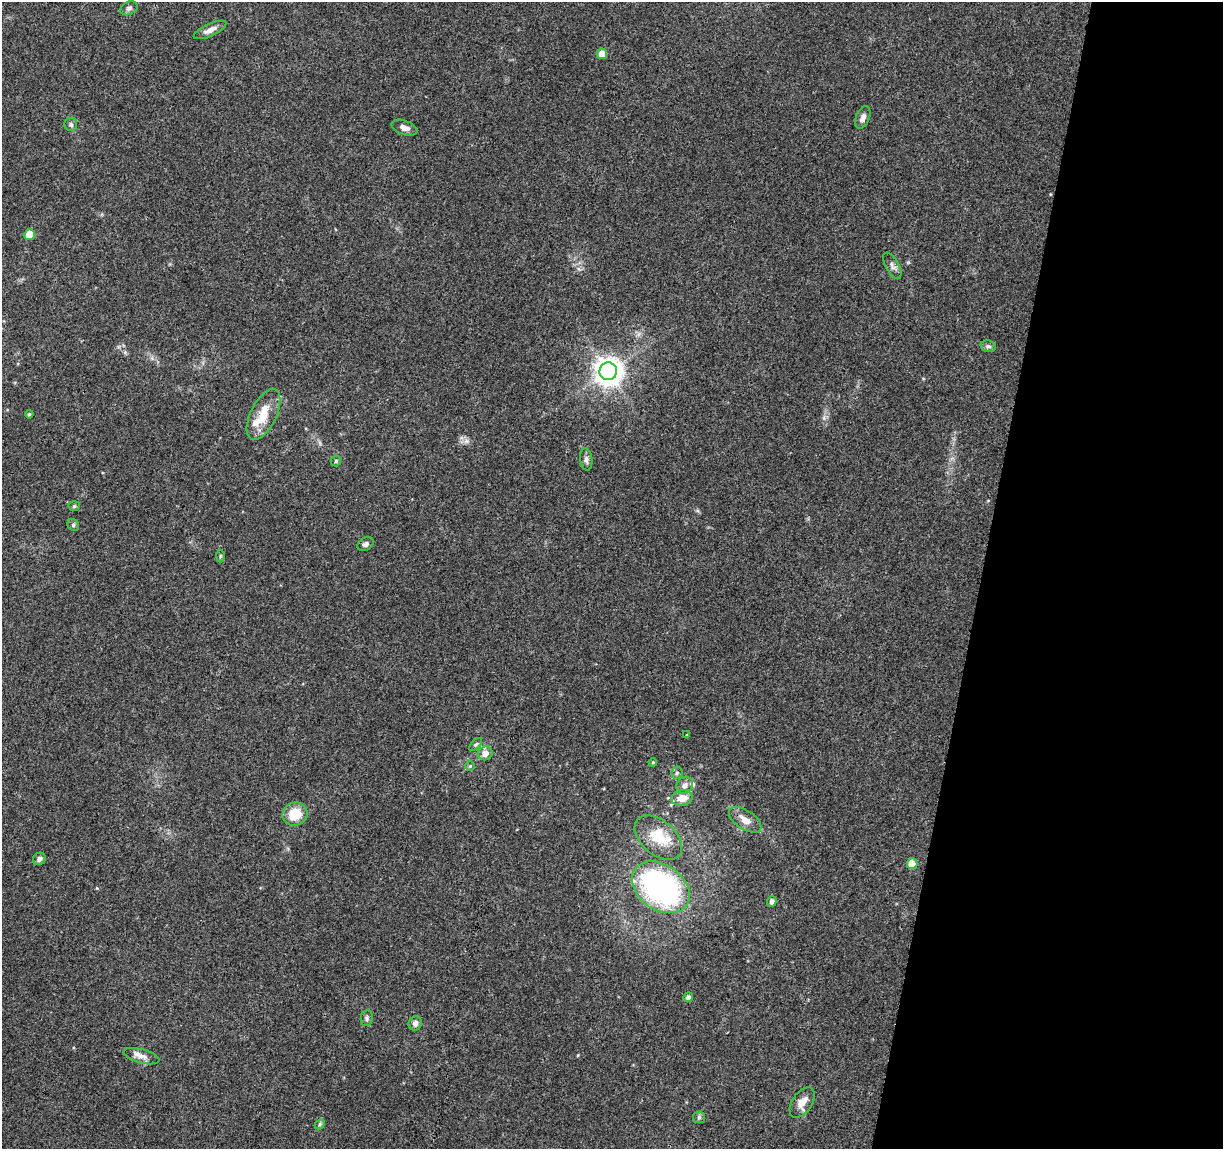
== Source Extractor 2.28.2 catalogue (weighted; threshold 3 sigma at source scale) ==
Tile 8 of 4 x 4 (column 4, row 2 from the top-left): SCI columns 3663-4883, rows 2519-3665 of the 4891 x 5096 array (HDU 1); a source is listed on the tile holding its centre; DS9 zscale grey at full resolution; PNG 1225 x 1151 px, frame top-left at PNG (2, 2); each listed source drawn as its Kron ellipse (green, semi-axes under 4 px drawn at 4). Shown black and unused: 20% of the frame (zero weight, under 3 of 4 exposures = <1% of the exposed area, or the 3 px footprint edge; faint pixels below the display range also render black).
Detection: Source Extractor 2.28.2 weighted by HDU 2 'WHT'; one run over the whole footprint, this tile lists its part. Background 0.0914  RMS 0.0061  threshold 0.0273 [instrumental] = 3 sigma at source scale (4.5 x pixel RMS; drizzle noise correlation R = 1.50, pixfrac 1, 0.0396/0.0396 arcsec/px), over >= 5 px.
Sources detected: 46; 6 inside a brighter listed object's ellipse — not listed separately; the other 40 listed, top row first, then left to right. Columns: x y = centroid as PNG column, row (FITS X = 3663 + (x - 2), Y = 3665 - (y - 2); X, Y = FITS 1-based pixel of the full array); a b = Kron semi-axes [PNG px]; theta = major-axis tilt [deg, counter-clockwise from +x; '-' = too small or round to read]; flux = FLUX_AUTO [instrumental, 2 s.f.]
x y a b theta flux
129 8 9 6 27 1.8
210 30 18 6 25 4.1
602 54 5 5 - 6.6
863 117 12 7 67 2.8
71 124 6 6 - 1.6
404 128 13 7 -20 3.3
30 235 5 5 - 15
892 266 14 6 -61 2.5
988 346 8 5 -15 1.4
608 371 9 8 - 710
29 414 4 3 - 0.66
263 414 27 13 64 13
586 459 11 6 -84 2.3
336 461 5 5 - 0.9
74 506 5 5 - 1.1
73 525 6 5 - 1.1
366 544 8 6 31 1.8
220 556 6 4 88 0.76
687 735 4 3 - 0.52
476 744 8 4 44 1
485 753 7 7 - 4.8
653 762 4 3 - 0.52
470 766 5 5 - 0.8
677 773 6 5 - 1.5
685 785 9 8 - 3
682 798 10 7 11 7.7
295 814 13 11 23 14
745 820 18 9 -33 5.8
658 838 28 17 -41 17
39 859 7 6 - 2
912 864 5 5 - 8.2
661 887 31 22 -35 130
772 901 5 4 - 2.4
688 997 5 4 - 2
367 1018 8 6 80 1.5
415 1023 7 6 - 2.8
141 1056 18 6 -15 4
802 1103 17 10 56 6.7
699 1117 6 6 - 1.1
320 1124 6 4 46 0.86